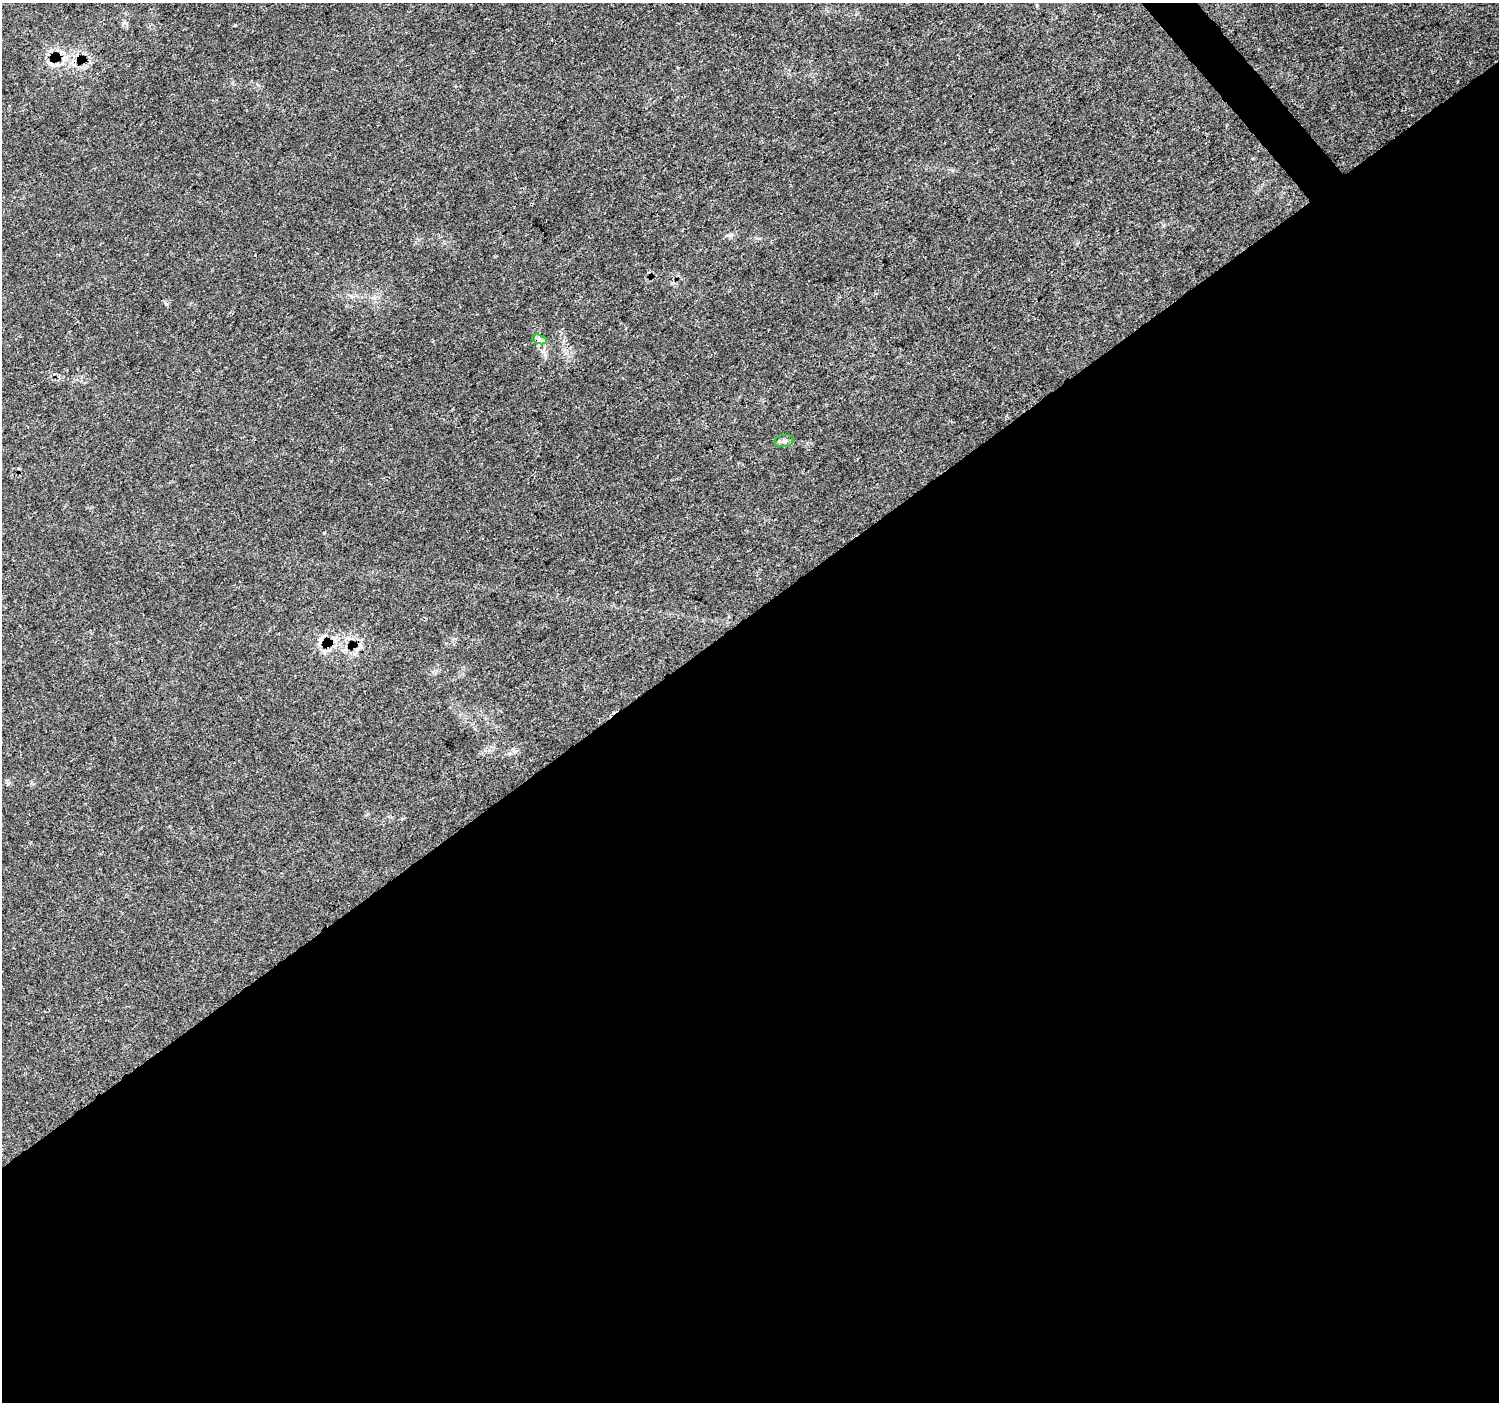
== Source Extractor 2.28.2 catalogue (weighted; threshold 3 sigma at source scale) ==
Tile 15 of 4 x 4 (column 3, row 4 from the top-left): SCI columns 3000-4496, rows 205-1604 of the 5995 x 5943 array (HDU 1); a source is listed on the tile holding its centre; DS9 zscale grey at full resolution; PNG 1501 x 1404 px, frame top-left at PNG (2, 3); each listed source drawn as its Kron ellipse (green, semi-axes under 4 px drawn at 4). Shown black and unused: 57% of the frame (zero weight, under 3 of 4 exposures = <1% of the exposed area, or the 3 px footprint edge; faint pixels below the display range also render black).
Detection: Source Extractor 2.28.2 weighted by HDU 2 'WHT'; one run over the whole footprint, this tile lists its part. Background 0.0245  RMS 0.0021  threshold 0.0096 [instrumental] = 3 sigma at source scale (4.5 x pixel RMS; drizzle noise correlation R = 1.50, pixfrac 1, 0.0396/0.0396 arcsec/px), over >= 5 px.
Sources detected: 4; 2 cosmic-ray / hot-pixel residue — neither listed nor drawn; the other 2 listed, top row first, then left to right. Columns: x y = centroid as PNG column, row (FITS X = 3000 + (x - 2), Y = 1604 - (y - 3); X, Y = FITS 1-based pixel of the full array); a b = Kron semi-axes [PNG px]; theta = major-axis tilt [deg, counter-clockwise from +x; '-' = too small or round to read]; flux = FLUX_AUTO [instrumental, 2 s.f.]
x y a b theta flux
539 339 7 4 -19 0.57
784 441 10 6 7 0.76